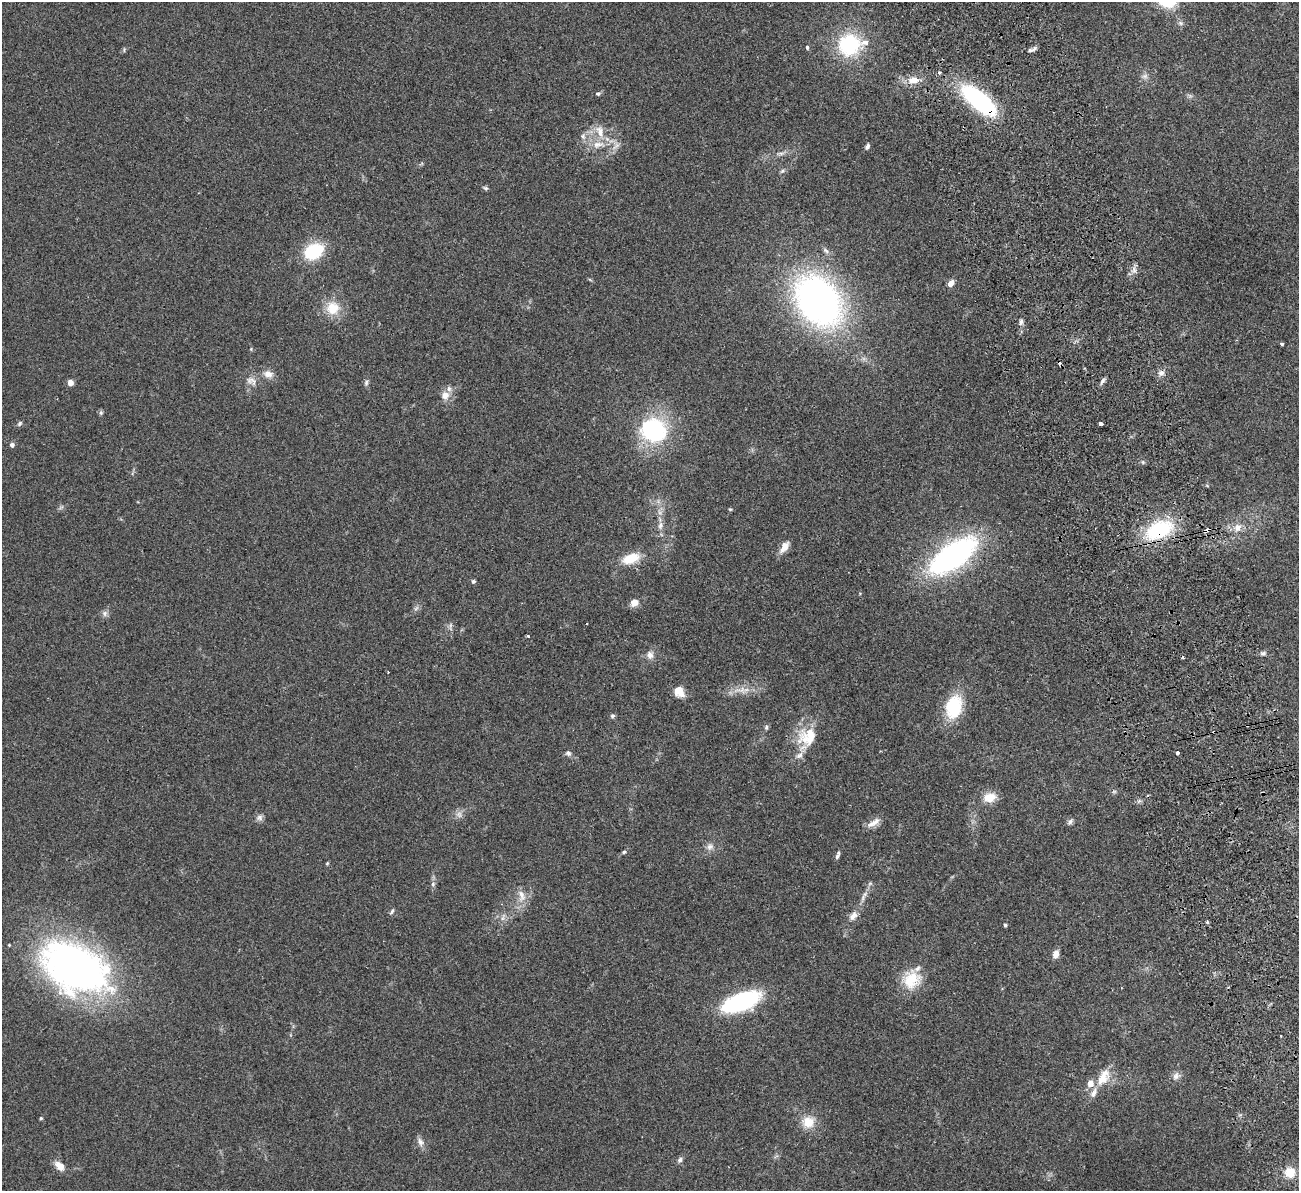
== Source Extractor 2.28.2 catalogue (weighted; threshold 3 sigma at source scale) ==
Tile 6 of 4 x 4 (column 2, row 2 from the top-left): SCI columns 1354-2650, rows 2544-3732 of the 5300 x 5207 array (HDU 1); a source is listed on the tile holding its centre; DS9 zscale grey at full resolution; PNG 1301 x 1193 px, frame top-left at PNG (2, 2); no overlay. Shown black and unused: <1% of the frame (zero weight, under 2 of 3 exposures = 3% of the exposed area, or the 3 px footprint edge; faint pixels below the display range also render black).
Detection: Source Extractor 2.28.2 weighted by HDU 2 'WHT'; one run over the whole footprint, this tile lists its part. Background 0.0951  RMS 0.0086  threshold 0.0389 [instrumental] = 3 sigma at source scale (4.5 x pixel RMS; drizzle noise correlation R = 1.50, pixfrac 1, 0.05/0.05 arcsec/px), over >= 5 px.
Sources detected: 102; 2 too faint to see at this stretch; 5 cosmic-ray / hot-pixel residue — not listed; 6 inside a brighter listed object's ellipse — not listed separately; the other 89 listed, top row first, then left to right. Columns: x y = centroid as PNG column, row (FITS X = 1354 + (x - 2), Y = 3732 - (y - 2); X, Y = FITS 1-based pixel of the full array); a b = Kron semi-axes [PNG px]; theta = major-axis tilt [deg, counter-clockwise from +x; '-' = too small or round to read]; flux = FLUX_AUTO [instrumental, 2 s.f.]
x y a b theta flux
1180 23 8 6 -22 2.1
849 45 25 24 - 64
807 47 5 3 - 1.6
1030 50 10 5 1 2.6
939 72 3 3 - 2.6
1145 76 9 6 15 3
913 80 14 8 5 10
598 94 6 5 - 1.6
1190 96 7 4 -19 1.6
979 100 28 11 -39 160
600 131 19 11 -75 12
583 136 9 7 -72 3.1
867 146 7 4 69 2
781 153 9 4 8 2.4
782 171 6 5 - 1.6
485 188 8 4 -24 1.5
314 251 16 12 28 52
1134 270 10 6 -72 3.4
951 283 8 6 44 5.5
818 301 45 32 -53 400
333 308 18 18 - 19
1021 322 8 5 74 2.5
1282 344 4 3 - 1.4
1161 373 8 7 - 3.6
268 374 13 10 -16 6.5
251 381 16 10 -30 6.4
1102 381 9 5 54 2.5
70 383 6 5 - 5.6
366 383 9 5 80 2.1
445 395 10 9 - 8.6
101 413 7 5 70 1.4
20 423 8 6 47 1.7
1101 424 4 3 - 7.5
653 430 27 24 -13 91
12 445 5 4 - 3
1143 462 6 5 - 1.4
730 509 5 4 - 0.97
660 525 11 7 77 4.3
1238 527 11 9 51 7
1159 530 33 19 25 63
1207 530 5 3 - 5.3
784 547 17 8 54 7
953 556 41 18 35 250
631 558 22 12 19 18
473 581 5 5 - 1.6
634 603 10 8 29 6.6
105 613 8 7 - 3
528 636 3 3 - 2.1
1263 653 8 6 1 2.2
650 655 11 9 -86 5.1
742 690 27 9 5 12
679 691 12 10 -51 10
954 707 21 15 78 50
612 716 6 5 - 1.7
766 727 7 5 86 1.6
1214 732 3 3 - 2.2
807 737 31 23 53 30
568 753 8 7 - 2.6
1177 753 3 3 - 6
1114 791 7 4 1 1.4
990 797 16 11 12 12
459 814 9 8 - 3.9
259 818 9 8 - 3.1
1070 822 10 5 50 2.2
873 823 22 7 31 6.3
710 847 10 8 31 4.1
624 852 5 4 - 1.3
837 856 9 5 60 2.3
327 863 5 4 - 0.89
433 884 6 6 - 1.9
521 896 20 10 -78 9
864 896 19 5 59 5.2
392 912 9 4 53 1.7
853 916 14 8 49 5.8
503 917 13 4 71 2.9
1207 922 3 3 - 2.7
1005 925 4 4 - 1.7
1056 954 9 7 73 5.7
75 968 70 44 -27 390
911 979 23 21 43 26
741 1002 33 15 21 100
1176 1076 11 9 74 4.1
1103 1077 25 13 61 17
41 1118 4 4 - 0.98
808 1122 16 15 - 15
420 1142 12 7 -73 4
680 1160 8 6 48 2.2
59 1166 12 8 -43 8.2
1290 1172 12 12 - 13
Overlapping masked pixels (flux is a lower limit): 4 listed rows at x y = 979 100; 1159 530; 1207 530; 1214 732